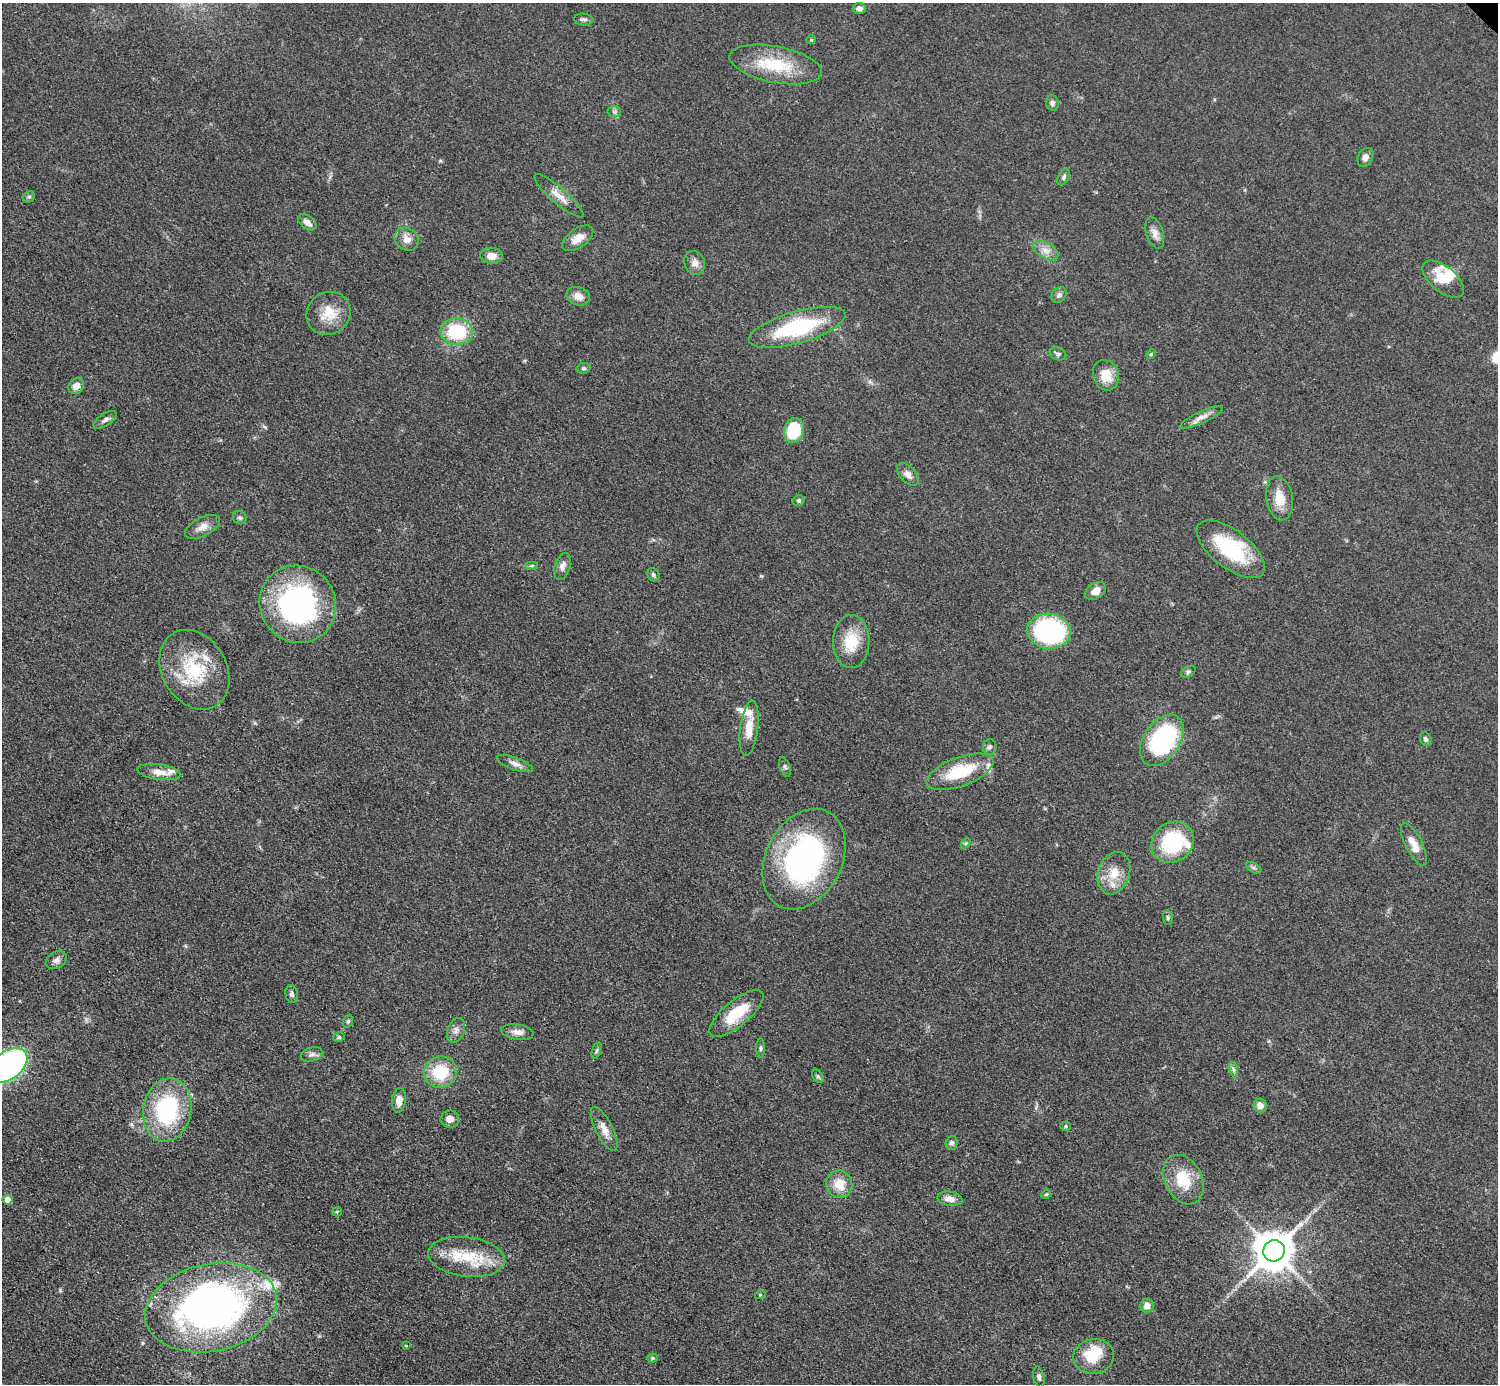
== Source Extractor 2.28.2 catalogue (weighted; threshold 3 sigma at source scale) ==
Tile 7 of 4 x 4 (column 3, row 2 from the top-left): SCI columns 3000-4495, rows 3070-4451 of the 5993 x 5993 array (HDU 1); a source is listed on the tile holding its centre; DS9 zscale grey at full resolution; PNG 1500 x 1386 px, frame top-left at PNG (2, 3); each listed source drawn as its Kron ellipse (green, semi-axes under 4 px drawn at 4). Shown black and unused: <1% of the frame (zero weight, under 3 of 5 exposures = <1% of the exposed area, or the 3 px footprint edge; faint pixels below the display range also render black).
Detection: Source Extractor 2.28.2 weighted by HDU 2 'WHT'; one run over the whole footprint, this tile lists its part. Background 0.0505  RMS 0.0053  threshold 0.0239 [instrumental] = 3 sigma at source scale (4.5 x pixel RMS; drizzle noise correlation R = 1.50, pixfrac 1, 0.05/0.05 arcsec/px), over >= 5 px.
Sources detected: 105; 2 inside a brighter object's white glare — neither listed nor drawn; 6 inside a brighter listed object's ellipse — not listed separately; the other 97 listed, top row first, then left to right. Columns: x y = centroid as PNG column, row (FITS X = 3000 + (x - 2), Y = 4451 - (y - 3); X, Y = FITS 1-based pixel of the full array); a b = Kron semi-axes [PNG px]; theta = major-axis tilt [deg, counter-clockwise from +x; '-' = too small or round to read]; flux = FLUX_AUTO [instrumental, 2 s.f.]
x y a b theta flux
859 8 6 5 - 2.2
583 20 9 6 -9 1.5
811 40 5 3 - 0.48
776 64 47 18 -11 27
1052 103 8 6 -77 1.6
614 112 6 6 - 1.3
1365 157 10 7 61 2.8
1064 177 9 5 62 1.2
559 196 32 7 -41 5.8
29 197 6 5 - 0.91
307 222 10 6 -38 3.2
1155 233 16 8 -72 3.9
578 238 18 9 35 6.2
407 239 13 11 -35 4.6
1046 251 14 7 -31 4
491 256 11 8 -4 4.9
695 263 12 10 -66 3.6
1443 279 25 12 -39 11
1059 295 8 7 - 1.8
578 296 12 9 -21 4.5
328 313 23 21 39 12
797 327 50 16 16 51
457 332 16 13 -6 30
1058 354 8 6 -22 1.3
1151 354 5 4 - 0.67
584 368 7 5 12 1.1
1106 375 15 13 -71 9.4
76 386 8 7 - 3.6
1201 417 24 5 25 3.9
105 420 13 6 33 2.1
794 430 12 10 72 28
908 474 13 8 -46 3.2
1279 498 22 13 -80 9.5
799 500 6 5 - 1
240 518 7 6 - 1.3
202 527 19 9 26 4.8
1231 549 40 19 -37 36
532 566 6 4 0 0.78
562 566 14 7 74 3
653 575 7 5 -55 1.3
1095 591 11 7 31 4.5
298 604 39 37 -50 110
1049 631 21 17 -8 76
851 641 26 18 90 16
194 670 42 32 -59 36
1188 672 8 5 31 1.1
749 728 28 9 83 8.1
1426 739 7 5 -65 1.4
1162 740 28 18 57 71
990 747 8 6 85 1.5
515 764 19 6 -19 2.9
785 767 10 5 -71 1.2
159 772 22 7 -7 5.5
960 772 35 14 20 27
1173 842 22 19 38 38
966 843 6 4 46 0.82
1414 845 23 8 -64 6.6
804 859 53 38 63 130
1254 868 8 5 -31 1.1
1114 873 22 15 70 11
1168 918 7 4 -84 0.98
56 960 11 8 29 2.5
292 994 9 6 -83 1.6
737 1013 33 12 40 19
348 1021 6 4 71 0.88
456 1030 13 8 69 2.8
517 1032 16 7 -8 3.6
339 1037 6 4 13 0.85
760 1048 10 4 90 0.99
596 1051 8 3 71 0.88
312 1054 11 7 20 2.4
8 1065 22 14 37 170
1233 1069 7 4 -71 1.2
440 1072 16 15 - 21
818 1076 7 5 -53 0.93
399 1100 12 7 84 4.7
1260 1106 7 6 - 3.7
167 1110 32 24 79 56
450 1119 9 8 - 3.2
1066 1126 5 4 - 0.85
604 1129 24 8 -63 5.4
952 1143 7 6 - 1.4
1183 1180 26 18 -63 18
839 1184 14 13 - 9.2
1046 1194 5 4 - 0.61
950 1199 12 7 -9 4.1
7 1200 5 4 - 5.6
337 1212 5 4 - 0.64
1274 1251 11 10 - 1700
467 1257 38 19 -7 23
760 1295 5 3 - 0.53
1147 1305 7 6 - 4.5
211 1308 66 43 12 250
406 1346 4 2 - 0.44
1094 1356 20 17 10 13
653 1358 5 4 - 1
1039 1377 10 5 -79 1.6
Isophote crosses this tile's border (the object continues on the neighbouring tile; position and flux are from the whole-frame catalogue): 1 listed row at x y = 8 1065